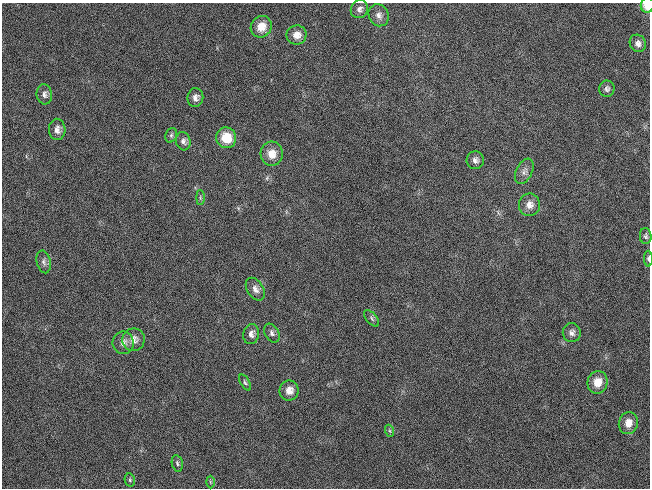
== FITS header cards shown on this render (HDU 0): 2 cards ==
NAXIS1  =                  648 / length of data axis 1
NAXIS2  =                  486 / length of data axis 2

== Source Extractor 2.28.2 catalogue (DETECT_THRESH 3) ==
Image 648 x 486 px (HDU 0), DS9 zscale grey, 1 PNG px = 1 image px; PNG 652 x 490 px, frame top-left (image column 1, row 486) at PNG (2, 3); each listed source drawn as its Kron ellipse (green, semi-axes under 4 px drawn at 4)
Background 119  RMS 26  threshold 78.9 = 3 sigma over >= 5 px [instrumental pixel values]
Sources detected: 36; all 36 listed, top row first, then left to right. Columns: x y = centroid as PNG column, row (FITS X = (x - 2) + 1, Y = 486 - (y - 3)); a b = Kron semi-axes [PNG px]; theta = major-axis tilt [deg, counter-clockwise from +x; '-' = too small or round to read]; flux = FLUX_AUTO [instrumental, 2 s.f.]
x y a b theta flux
647 5 8 6 74 22000
359 9 9 8 - 7800
379 15 11 10 - 10000
261 27 11 10 - 22000
296 35 10 9 - 16000
638 43 9 7 -55 8300
607 89 8 7 - 5600
44 94 10 7 -82 7400
195 98 9 8 - 9500
57 129 11 8 -88 11000
171 135 7 5 69 4100
226 138 10 10 - 43000
183 141 9 7 -76 7500
272 154 12 11 - 21000
475 160 9 8 - 7700
524 171 13 8 64 9100
200 198 7 4 -90 2400
529 205 11 10 - 15000
646 236 8 6 -86 4100
648 259 8 4 -88 3500
44 262 11 7 -77 7000
255 289 12 8 -58 10000
372 318 10 5 -50 4500
272 333 10 7 -59 6600
572 333 9 9 - 8300
251 334 10 8 79 9600
134 340 11 11 - 15000
123 343 11 10 - 13000
245 382 9 4 -58 3500
598 382 11 10 - 27000
289 390 10 9 - 16000
628 423 11 9 75 19000
390 431 6 4 -71 2800
177 463 8 5 -79 4200
130 480 7 5 -78 3000
210 482 6 4 -89 2500
At the frame edge (FLAGS 8, measured only in part): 2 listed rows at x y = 647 5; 648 259